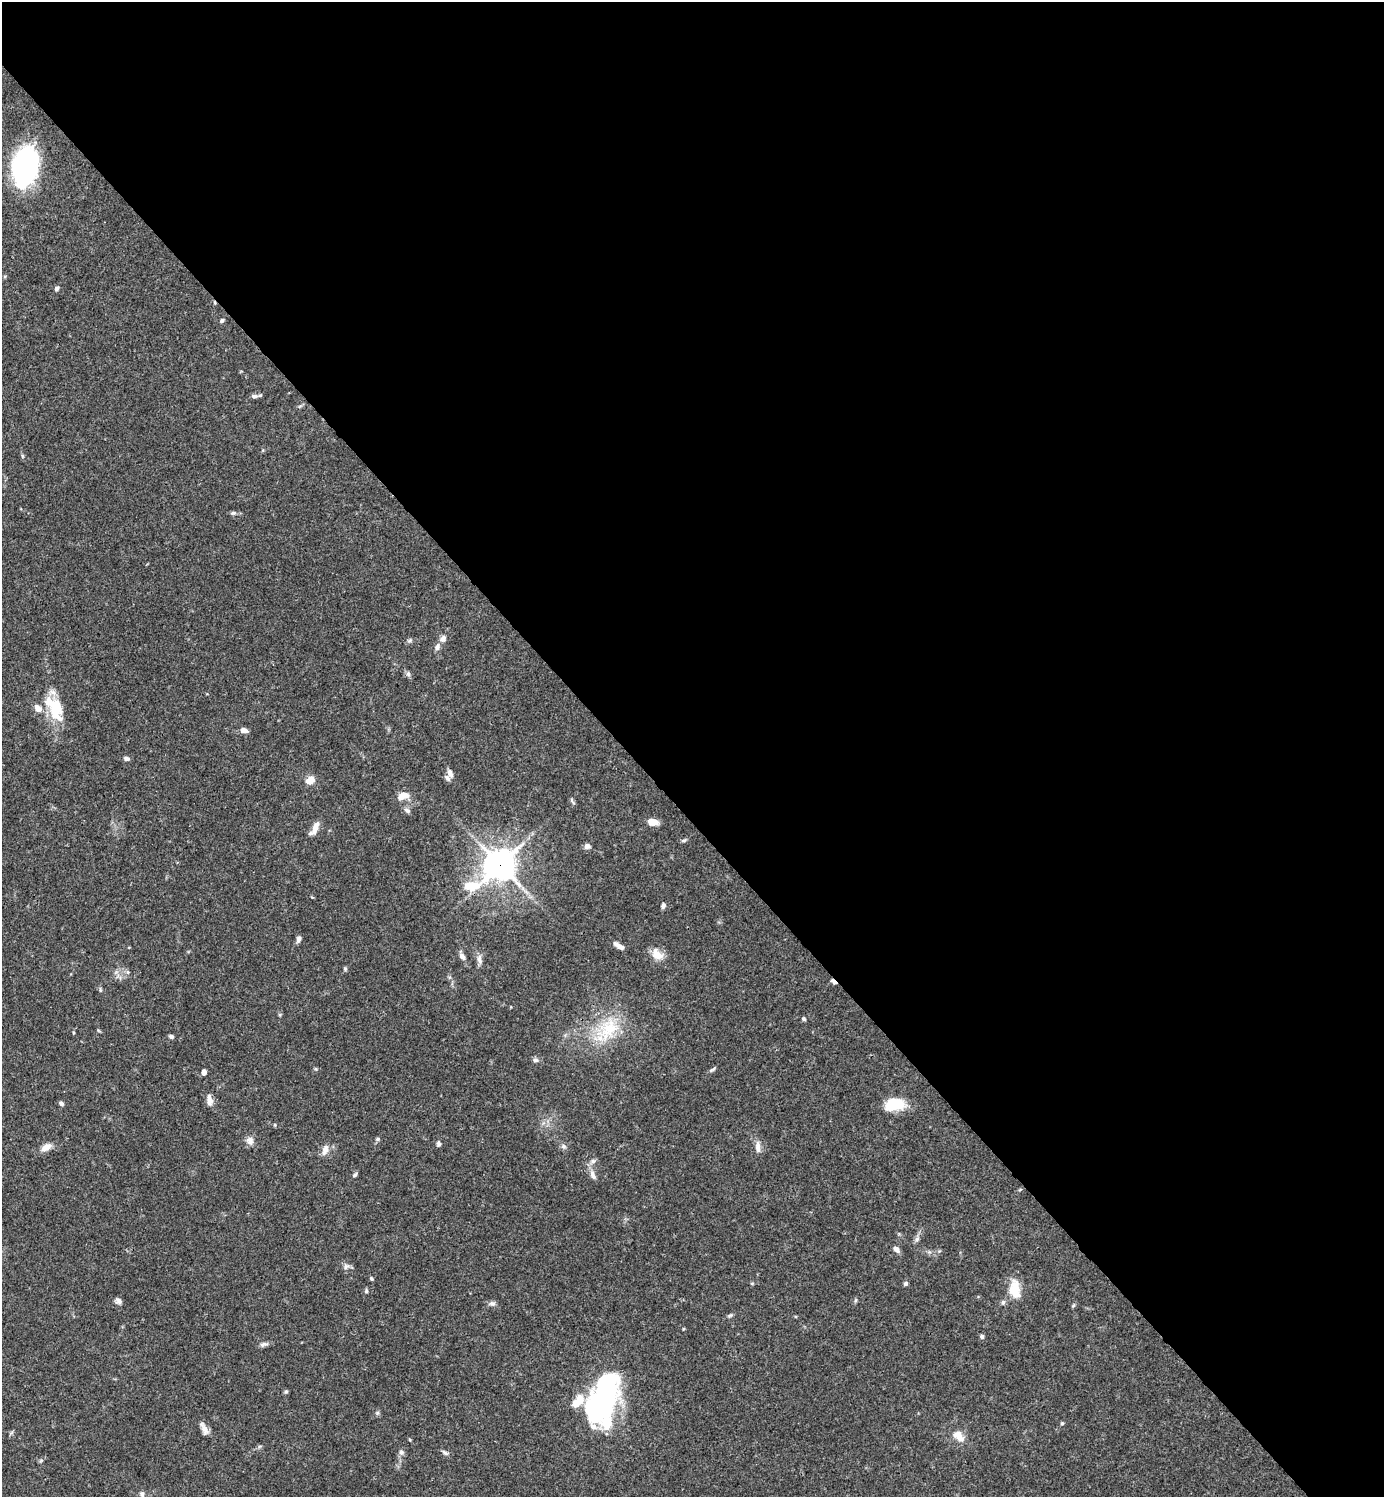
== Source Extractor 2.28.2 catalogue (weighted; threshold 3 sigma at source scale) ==
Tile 8 of 4 x 4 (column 4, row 2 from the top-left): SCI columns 4444-5825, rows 2991-4485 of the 5983 x 5983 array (HDU 1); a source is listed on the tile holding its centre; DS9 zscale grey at full resolution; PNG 1386 x 1499 px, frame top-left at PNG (2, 2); no overlay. Shown black and unused: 55% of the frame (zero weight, under 3 of 4 exposures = <1% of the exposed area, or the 3 px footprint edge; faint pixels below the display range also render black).
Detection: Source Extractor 2.28.2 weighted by HDU 2 'WHT'; one run over the whole footprint, this tile lists its part. Background 0.0659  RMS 0.0032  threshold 0.0144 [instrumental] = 3 sigma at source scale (4.5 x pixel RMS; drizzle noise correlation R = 1.50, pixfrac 1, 0.05/0.05 arcsec/px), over >= 5 px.
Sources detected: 89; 3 inside a brighter object's white glare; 1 cosmic-ray / hot-pixel residue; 1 long thin detection or spike segment (spike, bleed or trail) — not listed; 5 inside a brighter listed object's ellipse — not listed separately; the other 79 listed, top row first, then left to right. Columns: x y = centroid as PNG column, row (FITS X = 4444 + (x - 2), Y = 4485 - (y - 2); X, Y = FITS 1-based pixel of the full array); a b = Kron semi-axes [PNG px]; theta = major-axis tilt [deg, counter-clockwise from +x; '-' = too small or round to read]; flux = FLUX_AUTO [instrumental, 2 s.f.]
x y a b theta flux
25 167 31 19 81 75
57 289 6 5 - 0.83
222 320 5 5 - 0.59
254 396 10 6 -2 1.1
233 513 8 5 1 0.69
443 639 9 8 - 1.5
410 640 6 5 - 0.6
437 647 9 7 68 1.2
408 674 7 5 -69 0.78
55 708 31 17 -75 11
244 730 8 5 -12 1.8
127 759 7 5 -3 0.91
450 773 11 6 -70 1.6
310 780 9 7 27 3.5
403 796 16 9 22 3.3
573 802 11 3 -54 0.51
407 810 9 6 -29 1
652 822 10 7 -9 3.4
315 828 18 7 60 2.8
684 840 8 3 30 0.51
587 846 7 6 - 1.3
500 865 11 11 - 430
471 886 26 11 10 9.8
663 906 7 5 63 0.87
299 939 8 5 70 1.1
657 954 17 11 -43 3.9
462 956 8 6 -53 1.3
479 959 14 6 -79 1.6
345 969 6 5 - 0.49
128 972 6 4 -47 0.55
833 981 9 4 -39 0.86
100 990 8 3 -85 0.43
804 1019 6 5 - 0.52
608 1029 35 24 48 16
171 1036 6 4 -14 0.7
535 1060 7 6 - 0.83
316 1069 6 3 -71 0.36
713 1069 10 4 41 0.65
204 1072 6 4 82 1.3
209 1100 15 7 -83 1.8
61 1103 6 5 - 0.74
897 1103 21 13 -35 6.9
275 1125 5 3 - 0.3
378 1139 5 5 - 0.51
250 1141 11 10 - 1.7
438 1144 7 6 - 0.76
564 1146 7 6 - 0.87
46 1147 14 8 30 2.7
758 1147 17 7 -85 2
325 1150 16 8 72 2.1
593 1161 8 7 - 1.2
355 1175 8 4 45 0.62
593 1175 15 7 -68 1.8
917 1239 6 6 - 0.81
896 1249 8 6 -44 1.5
346 1266 8 6 42 1.1
371 1279 5 4 - 0.46
752 1283 5 3 - 0.33
906 1283 5 5 - 0.78
1015 1289 24 13 -84 6.5
366 1291 6 4 78 0.57
856 1300 6 4 71 0.44
118 1301 8 6 -36 1.1
1003 1302 7 6 - 0.71
492 1303 9 6 -9 0.99
1073 1305 6 4 45 0.42
730 1316 8 4 33 0.59
683 1329 4 3 - 0.26
982 1337 5 5 - 0.68
263 1344 12 6 15 1
286 1391 6 4 2 0.43
594 1411 47 43 26 38
377 1413 6 4 46 0.52
1062 1423 5 4 - 0.47
204 1429 15 6 -61 2.2
958 1436 18 10 -42 3.8
401 1452 8 7 - 0.9
445 1453 9 5 -33 0.87
142 1494 9 6 -75 1.1
Overlapping masked pixels (flux is a lower limit): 2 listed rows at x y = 500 865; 833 981
Isophote crosses this tile's border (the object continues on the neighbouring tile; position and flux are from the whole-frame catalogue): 1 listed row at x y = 142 1494